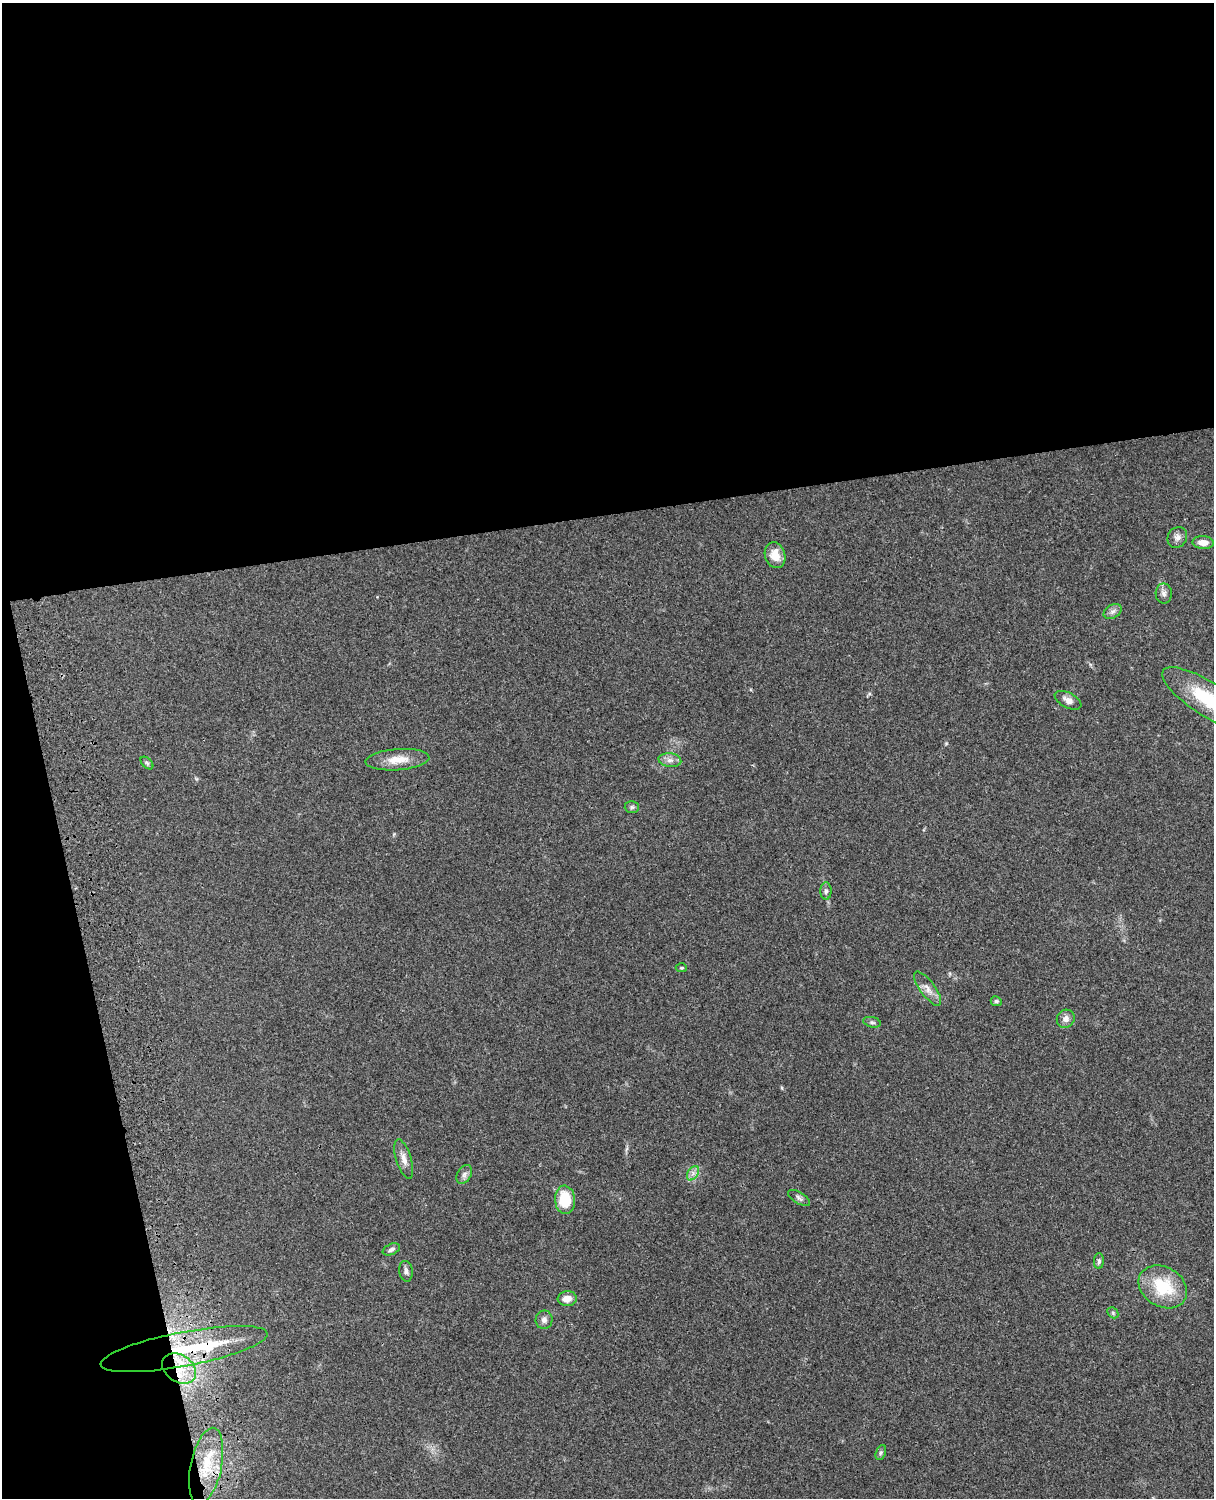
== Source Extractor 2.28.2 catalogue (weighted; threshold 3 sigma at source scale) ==
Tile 1 of 4 x 3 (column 1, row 1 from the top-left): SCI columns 122-1333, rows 3268-4763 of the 5088 x 4926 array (HDU 1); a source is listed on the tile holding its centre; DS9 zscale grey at full resolution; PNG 1216 x 1500 px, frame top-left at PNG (2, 3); each listed source drawn as its Kron ellipse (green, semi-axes under 4 px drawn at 4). Shown black and unused: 39% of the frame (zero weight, under 3 of 4 exposures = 6% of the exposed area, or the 3 px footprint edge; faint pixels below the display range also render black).
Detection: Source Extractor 2.28.2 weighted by HDU 2 'WHT'; one run over the whole footprint, this tile lists its part. Background 0.0962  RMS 0.0062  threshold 0.0281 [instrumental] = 3 sigma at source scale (4.5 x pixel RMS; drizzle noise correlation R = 1.50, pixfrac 1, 0.05/0.05 arcsec/px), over >= 5 px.
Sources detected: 34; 1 inside a brighter object's white glare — neither listed nor drawn; the other 33 listed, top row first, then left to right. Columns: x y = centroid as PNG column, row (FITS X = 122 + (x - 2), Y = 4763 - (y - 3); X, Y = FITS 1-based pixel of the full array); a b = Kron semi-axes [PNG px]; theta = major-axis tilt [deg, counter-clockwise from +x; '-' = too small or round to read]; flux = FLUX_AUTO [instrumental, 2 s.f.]
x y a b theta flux
1177 537 11 9 56 3
1203 543 11 6 -2 5.2
775 555 13 10 -74 8.6
1164 593 10 8 -89 2.5
1113 611 10 6 30 2.3
1068 700 14 7 -28 3.9
1209 700 55 17 -32 39
398 760 32 10 4 11
670 760 11 7 -6 3.2
147 763 7 4 -45 1.1
632 807 7 6 - 1.3
826 891 8 5 89 1.8
681 968 6 4 1 0.78
928 989 20 7 -54 5
996 1001 6 5 - 1.3
1066 1019 9 8 - 3.4
872 1022 9 5 -13 1.5
404 1159 20 7 -73 5
693 1173 8 5 57 2.3
464 1174 10 7 60 2.3
799 1198 12 5 -32 1.9
565 1200 14 10 -85 20
391 1249 9 5 23 1.7
1099 1261 8 5 89 1.4
406 1271 10 7 -83 2.1
1163 1287 26 20 -31 28
567 1299 9 7 6 5.4
1113 1313 6 4 -47 1.1
544 1320 9 8 - 2.6
184 1349 85 17 11 64
179 1368 18 13 -34 17
881 1453 8 5 70 1.2
206 1466 39 15 78 25
Overlapping masked pixels (flux is a lower limit): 2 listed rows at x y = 184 1349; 179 1368
Isophote crosses this tile's border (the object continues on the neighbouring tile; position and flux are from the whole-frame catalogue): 1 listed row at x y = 1209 700